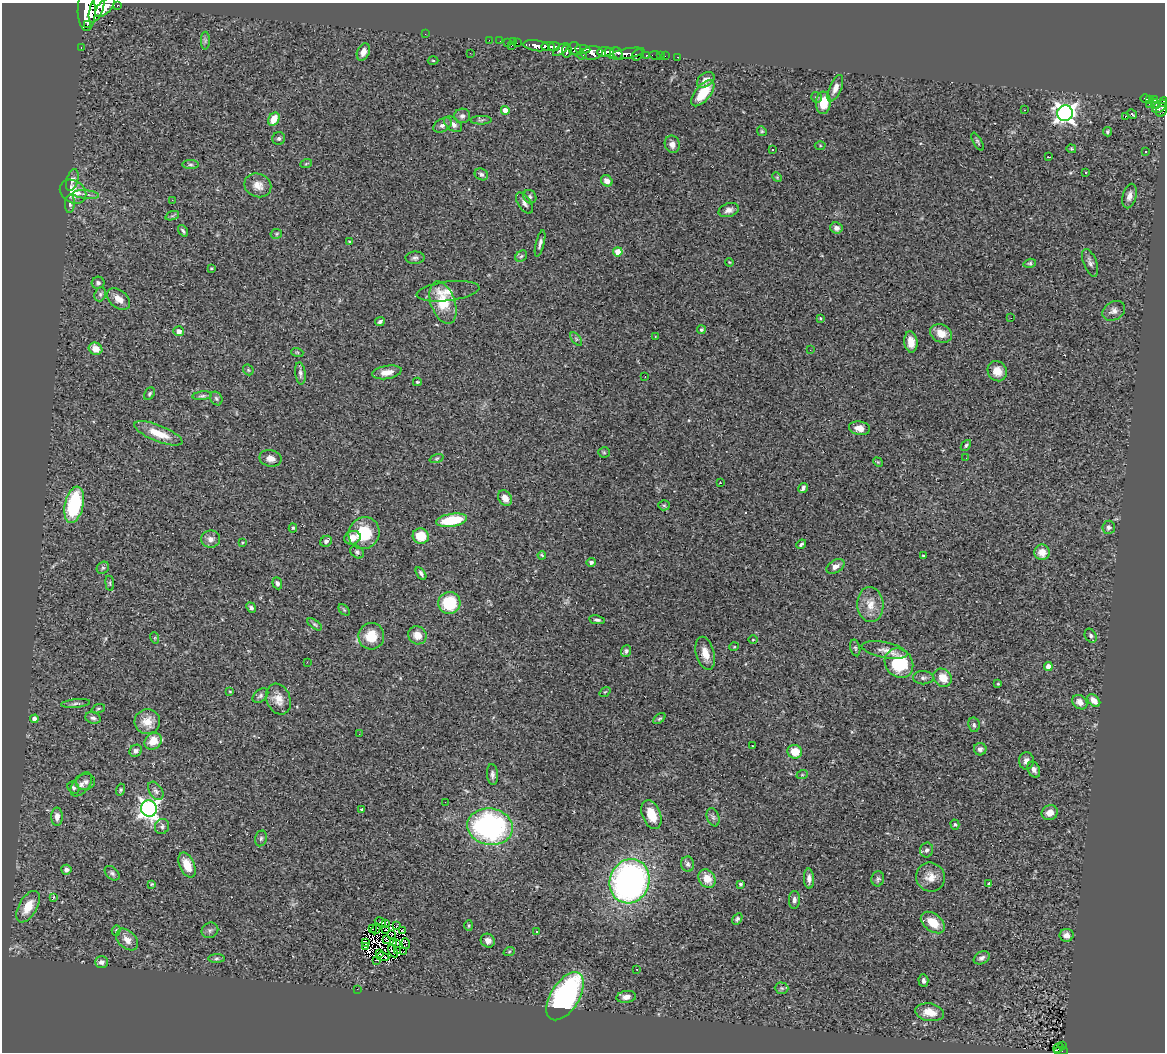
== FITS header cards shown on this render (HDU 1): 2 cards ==
NAXIS1  =                 1163
NAXIS2  =                 1050

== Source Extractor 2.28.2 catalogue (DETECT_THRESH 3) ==
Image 1163 x 1050 px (HDU 1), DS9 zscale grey, 1 PNG px = 1 image px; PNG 1167 x 1054 px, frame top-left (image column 1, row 1050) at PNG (2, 3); each listed source drawn as its Kron ellipse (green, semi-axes under 4 px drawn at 4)
Background 1.02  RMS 0.058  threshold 0.175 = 3 sigma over >= 5 px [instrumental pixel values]
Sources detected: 286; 8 with non-positive FLUX_AUTO (blend fragments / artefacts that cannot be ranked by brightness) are neither listed nor drawn; the other 278 listed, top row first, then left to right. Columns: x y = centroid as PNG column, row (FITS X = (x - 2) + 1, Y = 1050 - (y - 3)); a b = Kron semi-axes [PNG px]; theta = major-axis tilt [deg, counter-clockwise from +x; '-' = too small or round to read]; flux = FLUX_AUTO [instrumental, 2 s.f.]
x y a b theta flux
117 5 3 3 - 54
105 7 12 6 47 1700
97 8 15 6 70 2100
87 11 20 9 90 3000
87 25 3 2 - 210
425 34 3 2 - 3.9
489 40 2 2 - 6.6
205 41 9 4 89 9.2
500 41 2 2 - 6.8
507 42 2 2 - 6.7
513 42 3 2 - 8.8
517 43 2 2 - 6.7
511 46 3 2 - 51
536 46 13 5 -8 970
548 46 7 3 -7 400
554 47 5 4 - 390
81 48 3 2 - 18
575 49 7 6 - 380
583 49 7 3 -5 200
561 50 9 4 36 320
567 51 7 4 81 340
363 52 9 6 67 29
604 52 7 5 3 1100
609 52 5 4 - 560
470 53 2 2 - 2
592 53 11 6 5 770
618 53 6 4 -67 400
627 54 18 5 11 730
581 55 5 3 - 88
638 55 6 5 - 190
655 55 5 3 - 36
646 56 3 3 - 130
660 56 2 2 - 7.6
665 56 2 2 - 6.8
678 57 3 2 - 9.9
433 61 5 3 - 4.4
706 80 10 6 36 26
835 88 14 6 67 25
703 93 16 7 51 99
816 97 5 5 - 7
1145 99 4 3 - 48
1149 99 4 3 - 66
1154 100 4 3 - 110
1163 102 5 4 - 250
823 103 11 7 87 80
1149 104 3 2 - 8.9
1156 104 5 3 - 59
1160 106 8 5 35 290
505 110 4 4 - 40
1025 110 2 2 - 2.9
1162 110 7 5 67 240
1065 113 8 8 - 2000
1132 114 5 3 - 5.2
462 116 8 7 - 13
1125 116 3 2 - 3.4
274 119 7 5 61 60
481 120 10 3 0 6.6
453 124 10 6 -36 18
443 125 10 6 31 15
762 131 5 4 - 4.7
1107 132 5 4 - 5.8
279 138 6 6 - 9.1
978 142 10 4 -61 7.5
672 144 9 7 -74 22
820 146 5 3 - 3.7
773 149 3 3 - 14
1071 149 5 4 - 4.6
1146 152 3 2 - 4.2
1049 157 4 2 - 6.7
190 164 8 4 -1 8.7
306 164 6 3 20 4.7
1086 172 3 3 - 7.8
481 174 7 5 -25 11
777 177 5 4 - 4.2
72 180 11 5 73 16
607 181 6 5 - 27
258 185 14 11 -22 41
73 192 14 11 -33 73
86 194 13 4 -5 13
1129 196 12 6 74 24
530 197 7 6 - 8.8
172 200 2 2 - 19
524 203 12 6 -57 16
70 204 9 5 87 12
729 210 10 6 18 21
172 216 7 4 18 6.2
836 228 6 5 - 15
183 231 6 3 -53 7
276 234 5 5 - 5.4
350 242 3 3 - 6.5
540 243 14 4 76 13
618 252 4 4 - 84
521 256 6 5 - 6.9
415 258 9 6 1 12
729 262 4 3 - 3.1
1030 263 6 4 18 6
1090 263 14 6 -69 16
211 268 3 3 - 4.9
98 283 6 6 - 10
448 291 31 9 7 47
100 294 7 5 70 9.1
119 299 13 9 -39 37
443 303 22 12 -71 130
1114 311 12 9 31 20
820 318 3 3 - 4.2
1011 318 2 2 - 2.6
380 321 5 3 - 8.5
701 330 4 3 - 7.7
179 331 5 5 - 24
941 333 11 8 -24 48
655 336 2 2 - 2.8
576 339 8 4 -54 7.7
911 342 11 6 -84 43
96 349 7 6 - 45
810 350 2 2 - 4.2
297 352 6 3 -18 4.6
248 370 6 5 - 5.5
997 371 10 9 - 50
387 372 15 6 9 37
300 373 11 5 -83 13
645 377 3 2 - 6.1
417 382 4 3 - 3.9
149 394 7 5 58 7
202 396 10 4 6 7.8
216 398 7 5 -58 7.7
859 428 10 6 -9 34
158 433 26 8 -22 85
966 445 6 4 47 6.7
604 452 5 5 - 5.3
271 458 11 8 -12 27
437 458 7 3 19 5.5
966 458 2 2 - 2.5
878 462 5 4 - 3.8
720 482 2 2 - 3.5
803 488 5 3 - 11
505 498 8 6 -56 33
74 505 18 9 78 330
664 505 5 5 - 5.9
452 520 15 6 9 160
1109 527 6 6 - 11
293 528 4 4 - 5.2
364 533 16 15 - 130
421 536 8 7 - 78
352 538 8 6 20 33
211 539 9 8 - 22
326 541 6 5 - 11
242 542 3 3 - 3.3
801 544 5 3 - 7.5
357 552 7 5 -43 9
1042 552 8 7 - 44
542 555 4 3 - 4.1
923 556 3 3 - 4.4
591 562 5 4 - 13
835 566 10 6 31 22
103 568 7 5 42 7.8
421 573 7 4 -57 10
110 583 7 4 -82 5.3
277 583 6 4 -69 13
449 603 11 11 - 180
870 604 17 13 -84 56
251 608 6 4 -51 8.5
344 610 6 4 -45 5.4
597 620 8 4 -9 9.4
315 624 8 4 -35 6.8
417 635 10 8 -40 39
371 636 13 13 - 84
1091 636 7 5 -60 8.1
155 638 6 3 -73 4
753 640 5 3 - 3
734 647 5 3 - 3.2
855 648 8 5 -76 7.5
885 650 23 7 -11 30
626 651 6 5 - 8.7
705 653 17 9 -75 48
307 662 2 2 - 2.1
899 663 15 13 -51 200
1048 667 4 4 - 48
923 678 10 6 -1 13
943 678 10 8 -41 55
998 684 3 3 - 4.1
230 691 4 3 - 2.8
605 692 6 3 36 3.8
260 696 9 6 40 9.3
278 699 16 12 -68 43
1094 701 7 5 -46 36
1080 702 8 6 -40 26
76 703 14 3 6 9.8
98 709 7 4 22 5.4
93 718 8 6 -18 11
34 719 4 4 - 27
659 719 7 4 39 6.3
147 722 13 12 - 47
974 725 7 5 -80 9
359 734 2 2 - 6
153 741 9 7 43 57
752 746 3 3 - 4.8
980 749 6 6 - 13
136 751 6 5 - 12
795 752 7 7 - 69
1026 761 8 7 - 18
1034 770 8 6 -67 17
492 774 10 5 -85 14
802 775 6 3 18 4.2
86 782 10 8 9 15
81 784 14 8 52 23
73 788 6 5 - 8.5
121 790 6 4 74 6.4
156 791 10 6 -57 14
445 802 2 2 - 4.1
149 809 8 8 - 1800
362 809 3 2 - 4.3
1050 813 8 7 - 30
651 814 15 9 -69 78
57 817 9 6 90 24
713 817 9 6 -70 11
955 825 5 4 - 5.8
162 826 8 7 - 11
490 827 23 18 -9 870
261 838 8 5 74 8.8
927 850 7 6 - 11
688 864 8 6 -78 13
187 865 13 7 -66 65
66 870 5 5 - 21
112 873 8 6 -44 11
930 877 15 14 - 44
707 879 10 8 -56 58
809 879 10 5 -88 16
878 879 7 6 - 8.9
630 881 22 19 68 1400
152 884 4 3 - 6.5
741 884 4 3 - 7.5
989 884 4 3 - 17
53 898 4 2 - 38
794 900 9 5 87 12
28 907 17 9 59 80
737 919 6 4 61 7.8
380 922 6 2 -26 7.6
933 922 14 8 -37 74
386 924 3 2 - 5.5
469 925 5 4 - 5.2
397 926 3 2 - 6
372 928 3 2 - 4.2
376 929 5 2 - 3.9
116 930 5 4 - 5.3
210 930 8 7 - 11
385 930 3 2 - 2.4
402 930 3 2 - 5.6
537 932 3 3 - 12
392 934 2 2 - 4.2
1066 935 7 6 - 21
387 939 3 2 - 5.5
127 940 13 8 -44 33
488 941 7 6 - 22
366 942 4 2 - 4
393 943 2 2 - 2.4
406 943 5 3 - 11
397 944 4 2 - 2.8
365 947 4 2 - 4.7
393 951 6 4 -61 4.6
398 951 2 2 - 2.2
403 952 4 2 - 9
509 952 6 3 20 4.9
380 954 3 2 - 4.3
383 957 6 3 -10 2.9
982 958 8 6 28 14
216 959 8 4 1 6.7
376 961 3 2 - 5.3
101 962 6 6 - 17
637 969 3 2 - 3.7
923 981 6 5 - 10
782 988 7 5 -2 8
357 989 2 2 - 18
565 996 27 14 58 800
626 997 10 6 8 26
930 1012 14 8 -10 53
1062 1045 4 2 - 26
1058 1048 5 3 - 52
1061 1051 7 3 0 100
At the frame edge (FLAGS 8, measured only in part): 3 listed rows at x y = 87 11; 1163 102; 1061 1051
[8 non-positive-flux detections neither listed nor drawn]